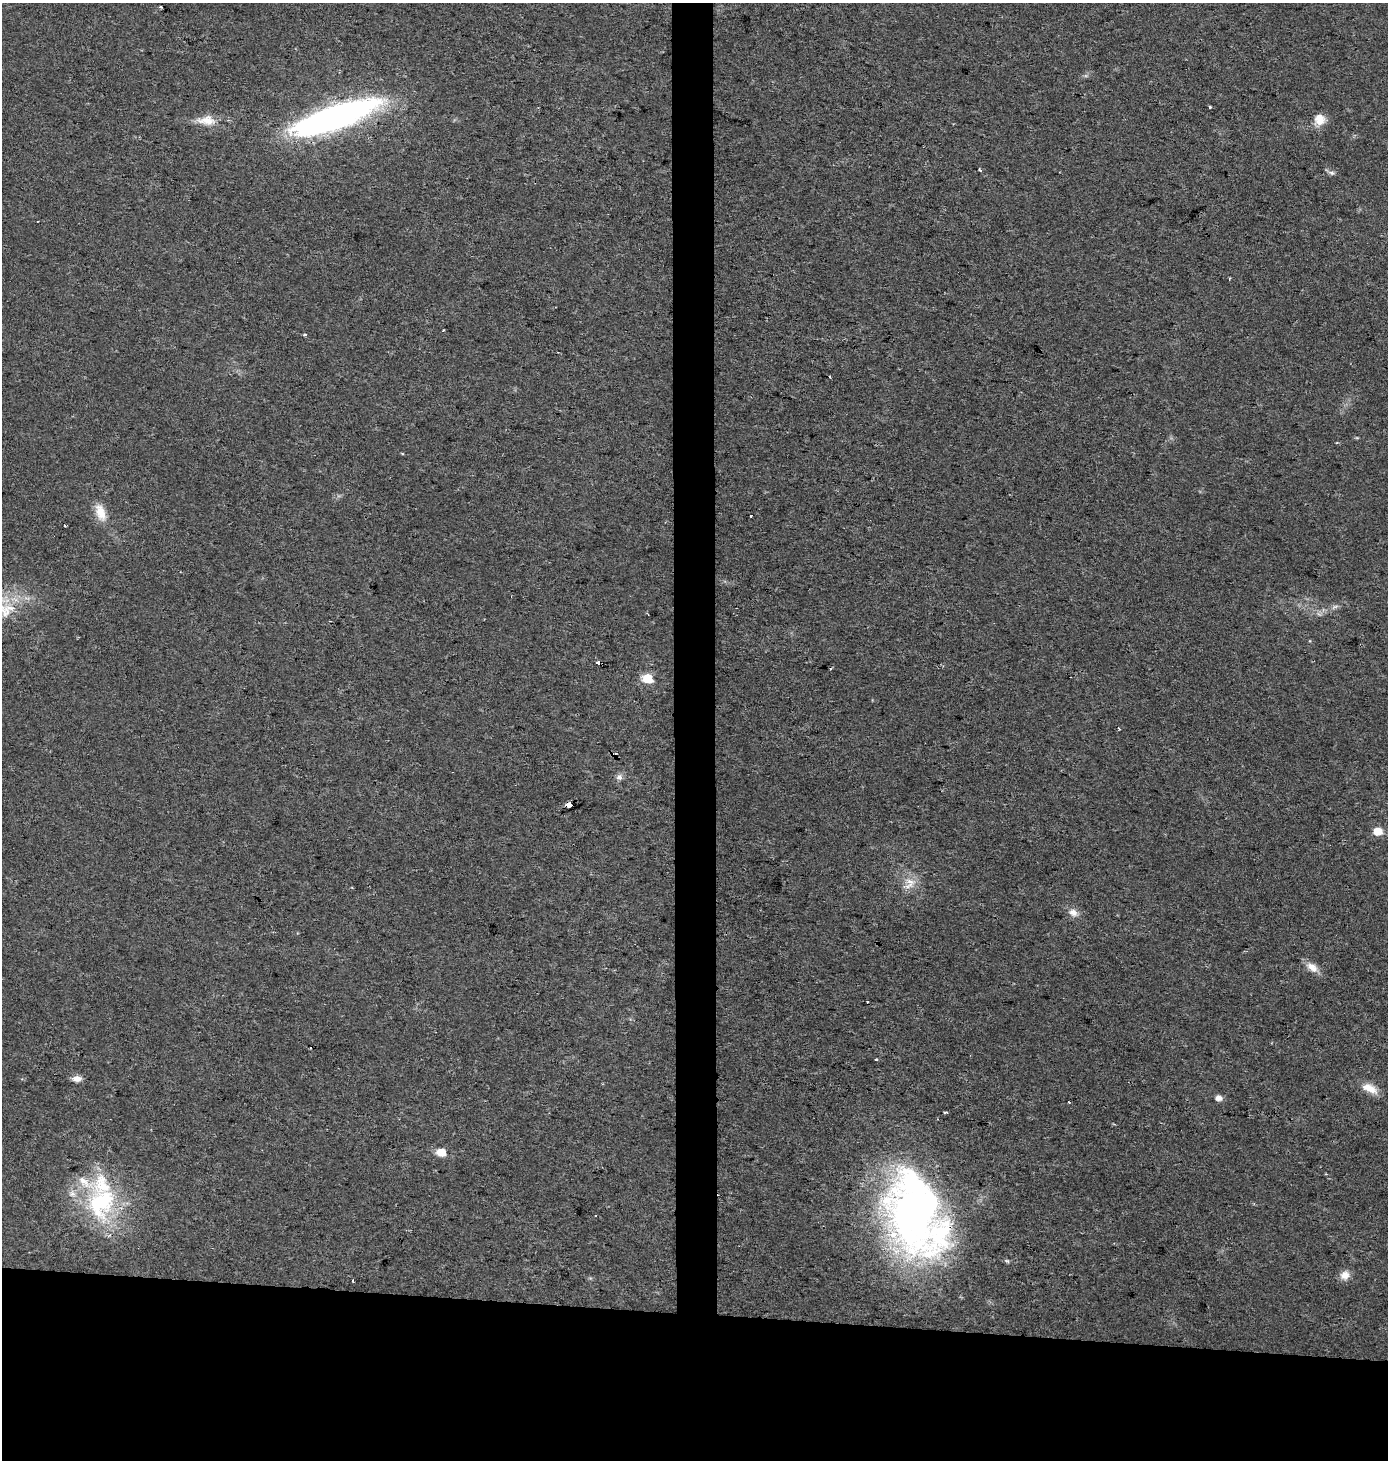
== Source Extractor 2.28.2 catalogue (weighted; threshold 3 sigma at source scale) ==
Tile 8 of 3 x 3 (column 2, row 3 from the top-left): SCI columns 1626-3011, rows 1-1458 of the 4626 x 4380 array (HDU 1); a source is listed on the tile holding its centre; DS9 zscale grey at full resolution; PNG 1390 x 1462 px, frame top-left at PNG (2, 3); no overlay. Shown black and unused: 13% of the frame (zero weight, under 2 of 3 exposures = <1% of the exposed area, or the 3 px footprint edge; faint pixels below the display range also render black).
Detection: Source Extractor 2.28.2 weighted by HDU 2 'WHT'; one run over the whole footprint, this tile lists its part. Background 0.0439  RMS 0.0058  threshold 0.0263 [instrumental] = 3 sigma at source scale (4.5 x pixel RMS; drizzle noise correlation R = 1.50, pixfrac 1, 0.0396/0.0396 arcsec/px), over >= 5 px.
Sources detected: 43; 1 too faint to see at this stretch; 4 cosmic-ray / hot-pixel residue — not listed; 4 inside a brighter listed object's ellipse — not listed separately; the other 34 listed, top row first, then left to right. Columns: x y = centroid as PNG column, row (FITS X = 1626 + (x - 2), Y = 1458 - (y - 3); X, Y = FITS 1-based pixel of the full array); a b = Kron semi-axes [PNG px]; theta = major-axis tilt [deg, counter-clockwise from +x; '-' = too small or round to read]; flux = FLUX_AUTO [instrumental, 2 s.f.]
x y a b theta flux
161 7 3 3 - 2.6
1210 107 3 3 - 1.9
335 117 79 19 19 230
1319 119 13 12 - 7.8
206 120 28 13 -4 10
980 170 4 2 - 1.1
1331 173 9 6 -17 1.7
1230 278 3 2 - 0.78
305 335 4 4 - 0.77
830 377 3 2 - 0.74
100 512 24 12 -70 9.3
751 516 3 2 - 0.7
64 525 3 3 - 1.6
6 610 40 21 15 28
598 663 4 3 - 8.7
647 678 6 5 - 29
1119 728 3 2 - 0.8
619 777 8 7 - 2.5
569 804 5 4 - 13
1378 831 6 5 - 15
909 883 21 15 42 8.7
1073 913 13 9 -25 4.5
1312 967 17 10 -37 5.8
876 1059 3 3 - 0.52
77 1079 11 7 -1 3.9
1370 1088 22 10 -26 8.1
1218 1098 6 5 - 4.2
1069 1102 3 2 - 0.6
945 1112 3 2 - 2.1
441 1152 6 5 - 18
101 1203 48 40 73 69
914 1211 95 56 -81 320
1345 1275 13 11 17 4.8
353 1280 3 2 - 0.74
Overlapping masked pixels (flux is a lower limit): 3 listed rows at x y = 598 663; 569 804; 914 1211
Isophote crosses this tile's border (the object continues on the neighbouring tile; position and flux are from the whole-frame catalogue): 1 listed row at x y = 6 610